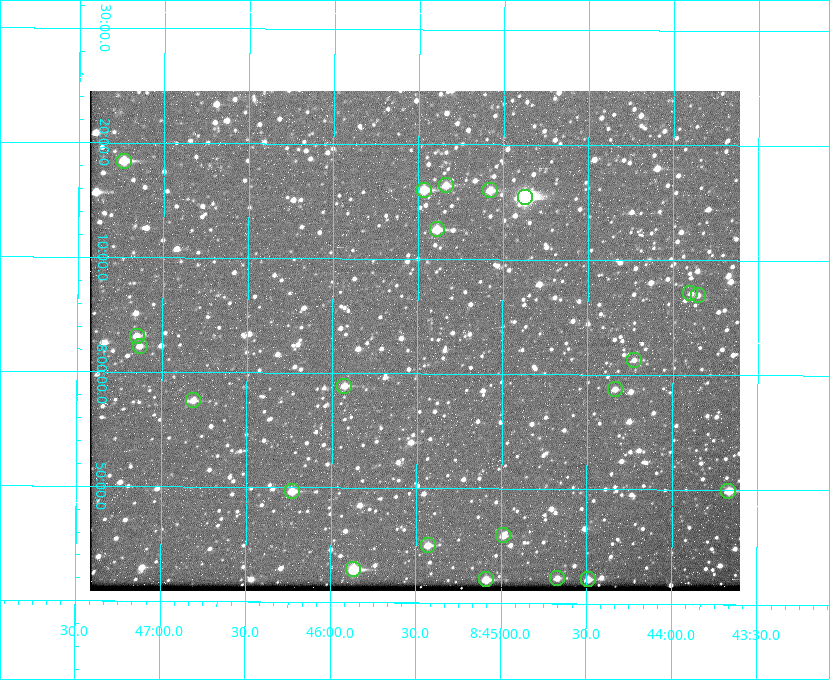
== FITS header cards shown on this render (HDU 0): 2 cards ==
NAXIS1  =                  650 / Width of table row in bytes
NAXIS2  =                  500 / Number of rows in table

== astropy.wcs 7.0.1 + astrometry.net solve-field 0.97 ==
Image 650 x 500 px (HDU 0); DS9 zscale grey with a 90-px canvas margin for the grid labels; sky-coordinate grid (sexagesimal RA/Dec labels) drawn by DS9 from the SOLVED WCS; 22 Tycho-2 reference stars matched to detected sources circled (green)
Header WCS: none
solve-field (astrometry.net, Tycho-2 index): SOLVED blind (the file carries no WCS)
Solved WCS: RA---TAN-SIP/DEC--TAN-SIP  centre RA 08:45:31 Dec -08:03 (131.38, -8.05 deg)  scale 5.24 arcsec/px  FOV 56.7' x 43.6'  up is +180 deg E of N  parity flipped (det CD > 0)
(file carries no celestial WCS; the grid is the blind solution)
Tycho-2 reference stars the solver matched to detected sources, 22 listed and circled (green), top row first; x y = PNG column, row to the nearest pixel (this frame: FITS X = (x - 90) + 1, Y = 500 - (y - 91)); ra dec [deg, ICRS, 3 dp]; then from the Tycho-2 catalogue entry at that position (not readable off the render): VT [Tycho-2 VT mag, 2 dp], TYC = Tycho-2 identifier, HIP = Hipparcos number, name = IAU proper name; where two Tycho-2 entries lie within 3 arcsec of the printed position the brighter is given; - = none
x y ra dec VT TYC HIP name
124 161 131.808 -8.307 9.64 5442-1713-1 - -
446 185 131.335 -8.274 10.98 5442-594-1 - -
424 190 131.367 -8.267 10.01 5442-454-1 - -
490 190 131.270 -8.267 10.78 5442-693-1 - -
525 197 131.219 -8.257 7.68 5442-1112-1 42924 -
437 229 131.348 -8.210 9.85 5442-617-1 - -
690 293 130.974 -8.119 12.03 5442-588-1 - -
698 295 130.964 -8.116 12.42 5442-381-1 - -
137 336 131.787 -8.052 11.26 5442-527-1 - -
140 346 131.783 -8.038 11.46 5442-45-1 - -
634 360 131.057 -8.021 12.20 5442-277-1 - -
344 386 131.481 -7.982 10.84 5442-1444-1 - -
615 389 131.085 -7.979 12.05 5442-273-1 - -
193 400 131.703 -7.959 11.45 5442-1027-1 - -
292 491 131.557 -7.828 10.76 5442-1179-1 - -
728 491 130.917 -7.832 10.58 5442-498-1 - -
503 535 131.247 -7.766 11.19 5442-426-1 - -
428 545 131.357 -7.750 10.86 5442-458-1 - -
353 569 131.466 -7.715 9.32 5442-1286-1 43006 -
557 578 131.168 -7.704 11.38 5442-657-1 - -
486 579 131.272 -7.701 10.67 5442-1279-1 - -
588 579 131.122 -7.702 11.05 5442-69-1 - -